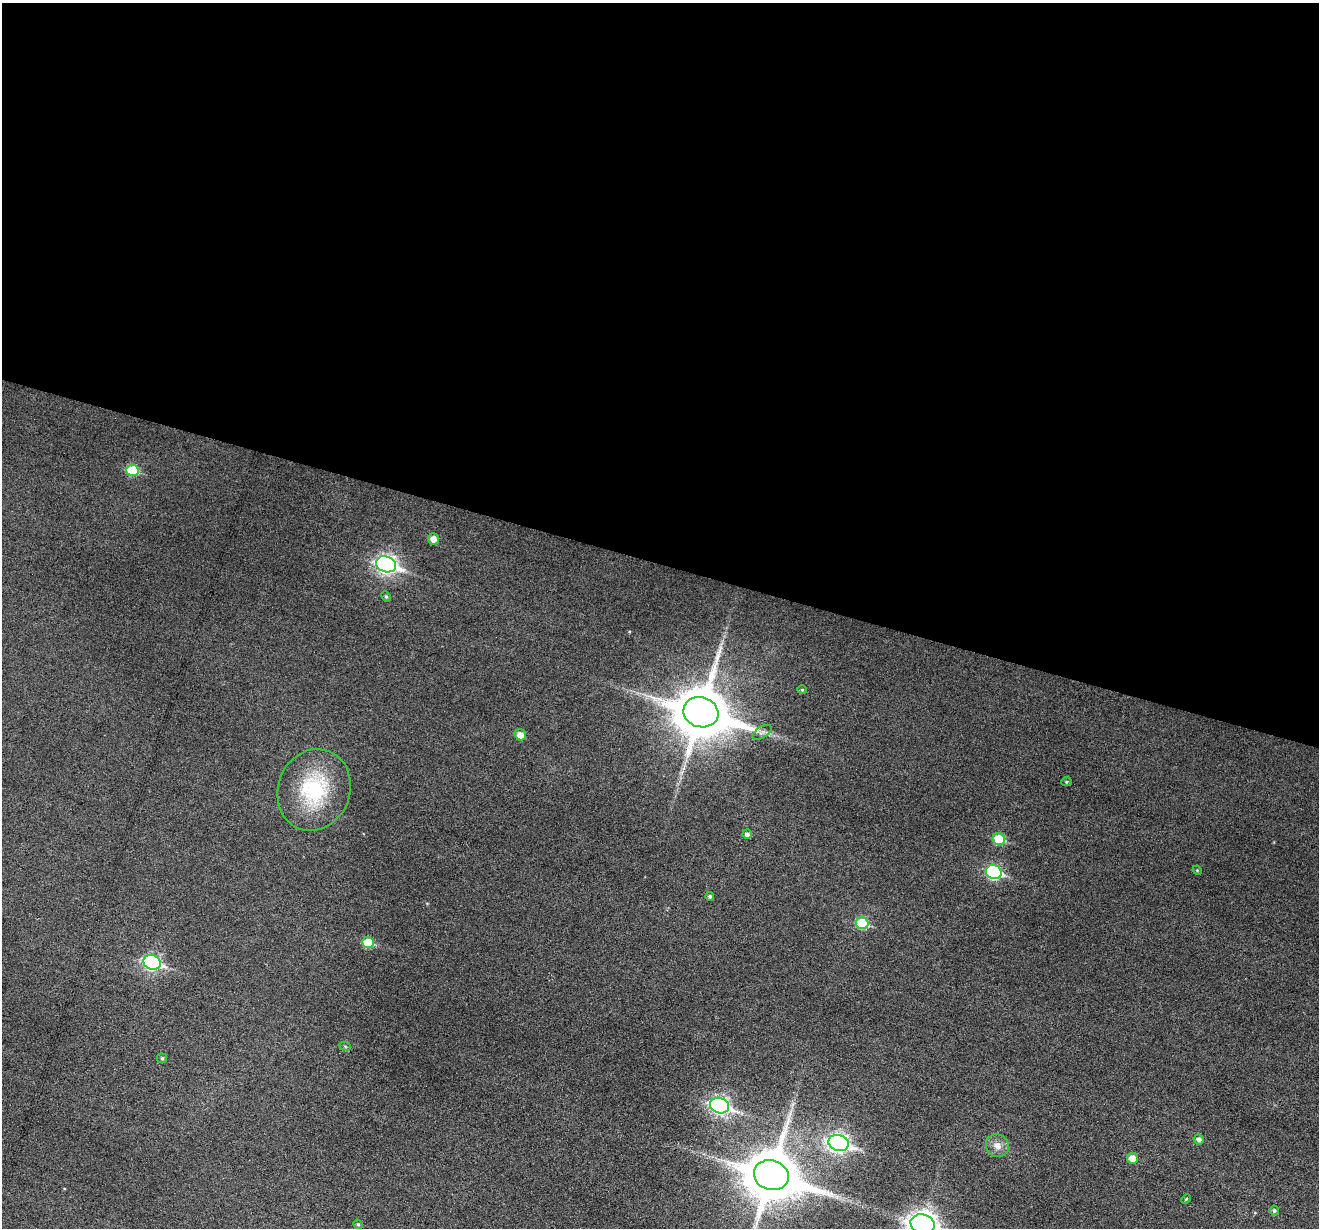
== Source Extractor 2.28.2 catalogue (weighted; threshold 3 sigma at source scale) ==
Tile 3 of 4 x 4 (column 3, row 1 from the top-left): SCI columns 2639-3955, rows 3935-5160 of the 5273 x 5289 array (HDU 1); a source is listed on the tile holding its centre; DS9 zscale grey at full resolution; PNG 1321 x 1230 px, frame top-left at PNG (2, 3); each listed source drawn as its Kron ellipse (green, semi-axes under 4 px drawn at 4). Shown black and unused: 46% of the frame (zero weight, under 3 of 6 exposures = <1% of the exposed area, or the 3 px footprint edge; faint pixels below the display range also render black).
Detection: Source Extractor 2.28.2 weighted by HDU 2 'WHT'; one run over the whole footprint, this tile lists its part. Background 0.0472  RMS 0.0054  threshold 0.0222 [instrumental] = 3 sigma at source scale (4.09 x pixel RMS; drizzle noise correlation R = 1.36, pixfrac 0.8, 0.05/0.05 arcsec/px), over >= 5 px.
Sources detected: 30; all 30 listed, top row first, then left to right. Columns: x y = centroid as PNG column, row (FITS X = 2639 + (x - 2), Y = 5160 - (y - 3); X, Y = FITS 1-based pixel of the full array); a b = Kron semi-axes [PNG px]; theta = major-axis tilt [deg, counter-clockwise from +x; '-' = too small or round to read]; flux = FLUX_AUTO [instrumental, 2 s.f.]
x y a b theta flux
132 470 6 5 - 22
433 539 5 5 - 3.7
386 564 10 8 -18 190
386 597 5 4 - 0.72
802 690 5 4 - 0.64
701 712 18 15 -17 3000
762 732 11 5 34 1.8
520 735 6 5 - 4.5
1066 782 5 4 - 0.63
314 790 41 36 68 41
747 834 5 4 - 1.6
999 839 6 5 - 19
1197 870 5 4 - 0.44
994 872 8 7 - 62
710 896 4 4 - 1
862 923 6 6 - 22
368 942 6 5 - 16
152 962 9 7 -19 99
345 1046 6 3 -20 0.62
162 1058 5 5 - 0.68
720 1106 10 7 -18 150
1199 1139 5 5 - 1.7
839 1143 10 8 -16 180
997 1146 12 11 - 3.9
1132 1158 5 5 - 5.4
771 1175 18 14 -17 3000
1186 1199 5 3 - 0.5
1274 1210 5 4 - 1
358 1224 5 4 - 0.63
923 1224 12 9 -16 510
Isophote crosses this tile's border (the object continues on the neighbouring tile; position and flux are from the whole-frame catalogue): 2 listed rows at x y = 771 1175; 923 1224